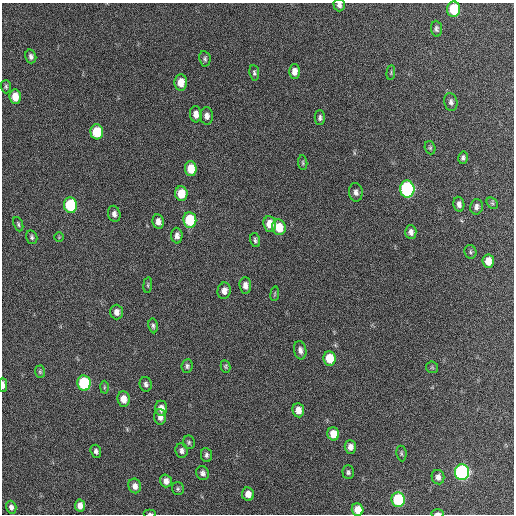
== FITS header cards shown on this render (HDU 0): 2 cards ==
NAXIS1  =                  512 / Axis length
NAXIS2  =                  512 / Axis length

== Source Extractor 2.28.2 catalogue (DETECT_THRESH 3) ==
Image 512 x 512 px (HDU 0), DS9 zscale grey, 1 PNG px = 1 image px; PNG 516 x 516 px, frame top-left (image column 1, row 512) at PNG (2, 3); each listed source drawn as its Kron ellipse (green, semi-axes under 4 px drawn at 4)
Background 43.6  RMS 6.9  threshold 20.7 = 3 sigma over >= 5 px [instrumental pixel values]
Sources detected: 81; all 81 listed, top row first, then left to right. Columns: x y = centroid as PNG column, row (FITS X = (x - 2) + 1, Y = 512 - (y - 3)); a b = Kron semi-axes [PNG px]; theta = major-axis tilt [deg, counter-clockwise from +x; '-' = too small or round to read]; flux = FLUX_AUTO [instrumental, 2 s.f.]
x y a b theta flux
339 5 6 5 - 1600
454 9 8 6 86 17000
436 29 8 5 -83 1200
31 56 7 5 -74 1500
205 59 8 5 -81 1000
294 71 7 5 90 3000
254 73 8 5 -83 970
391 73 7 3 85 540
181 82 8 6 87 5200
6 87 7 5 -88 850
15 97 7 5 -85 6400
451 102 9 6 -77 1500
196 114 8 6 -85 3100
207 116 9 6 -86 2300
320 118 7 5 -90 1200
97 132 7 6 - 15000
430 148 7 5 -70 850
463 158 6 5 - 1100
303 163 7 4 -84 710
191 169 7 6 - 8400
407 189 8 7 - 86000
356 192 9 7 -84 1900
181 193 7 6 - 8900
492 203 6 5 - 810
459 204 7 5 -80 1900
70 205 8 6 -81 27000
476 207 8 6 78 1600
114 214 8 6 -76 2000
190 220 8 6 -81 20000
158 221 7 5 -79 2600
18 224 7 4 -68 800
270 224 8 6 -83 5600
279 227 8 7 - 9600
411 232 7 5 -86 1900
177 236 8 5 -87 2100
32 237 7 5 -75 990
59 237 4 4 - 460
255 240 7 5 -77 980
470 252 7 6 - 860
488 261 7 5 -84 5600
148 285 8 4 82 690
245 285 8 6 -85 2600
224 291 8 6 77 2900
275 294 7 3 81 540
116 312 7 6 - 2400
153 326 7 4 -82 990
300 350 9 6 -79 2200
329 358 7 6 - 10000
187 366 7 5 84 1100
226 366 6 5 - 780
432 367 6 5 - 720
40 372 6 5 - 770
84 383 7 6 - 35000
146 384 7 6 - 1300
3 385 7 3 -89 2000
104 387 6 4 89 550
123 399 7 6 - 4700
161 408 7 6 - 2900
298 410 7 6 - 4200
160 417 8 6 -87 2800
333 434 7 5 -73 5800
189 442 7 6 - 930
350 447 7 5 -88 2600
96 451 6 5 - 1500
181 451 7 6 - 1700
401 453 8 5 -83 860
206 455 7 5 -81 1300
348 472 7 5 -89 1000
462 472 8 7 - 110000
203 473 7 6 - 1700
438 477 7 6 - 2000
166 481 6 5 - 2600
135 486 7 6 - 2700
178 489 6 6 - 940
248 494 7 6 - 4400
398 500 7 6 - 35000
80 506 6 5 - 3100
11 507 6 5 - 1600
358 510 6 5 - 6300
438 513 6 3 0 990
150 514 6 2 0 600
At the frame edge (FLAGS 8, measured only in part): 5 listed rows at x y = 339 5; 3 385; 358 510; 438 513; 150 514